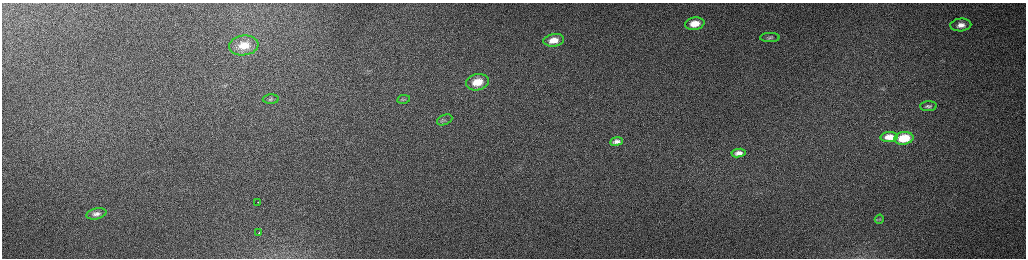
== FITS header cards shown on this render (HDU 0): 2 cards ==
NAXIS1  =                 2048 /fastest changing axis
NAXIS2  =                  512 /next to fastest changing axis

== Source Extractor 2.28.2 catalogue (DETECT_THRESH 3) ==
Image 2048 x 512 px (HDU 0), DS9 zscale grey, zoomed out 1/2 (1 PNG px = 2 x 2 image px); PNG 1028 x 260 px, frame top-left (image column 1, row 511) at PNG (2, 3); each listed source drawn as its Kron ellipse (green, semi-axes under 4 px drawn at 4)
Background 163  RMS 1.5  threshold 4.55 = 3 sigma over >= 5 px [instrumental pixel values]
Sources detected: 19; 1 cannot appear on this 1/2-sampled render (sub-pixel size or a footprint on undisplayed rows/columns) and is neither listed nor drawn; the other 18 listed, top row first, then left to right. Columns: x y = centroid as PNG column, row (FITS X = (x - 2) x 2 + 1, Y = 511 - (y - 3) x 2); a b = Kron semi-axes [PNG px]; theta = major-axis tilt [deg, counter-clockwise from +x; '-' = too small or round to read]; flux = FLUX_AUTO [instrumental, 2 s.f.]
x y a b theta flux
695 24 10 6 8 5400
961 25 10 6 5 2300
770 38 9 4 1 800
554 40 10 6 9 4200
244 45 14 10 7 6200
477 82 11 8 12 6900
271 99 8 4 1 700
404 99 6 2 10 330
928 106 8 5 3 860
445 120 8 5 23 780
889 137 8 5 4 3500
904 138 9 6 7 12000
616 141 6 4 8 1300
738 153 7 4 7 1600
258 202 2 1 - 430
96 214 10 5 12 1400
879 219 5 3 - 390
259 233 2 2 - 600
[1 sub-pixel or undisplayed-footprint detection neither listed nor drawn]